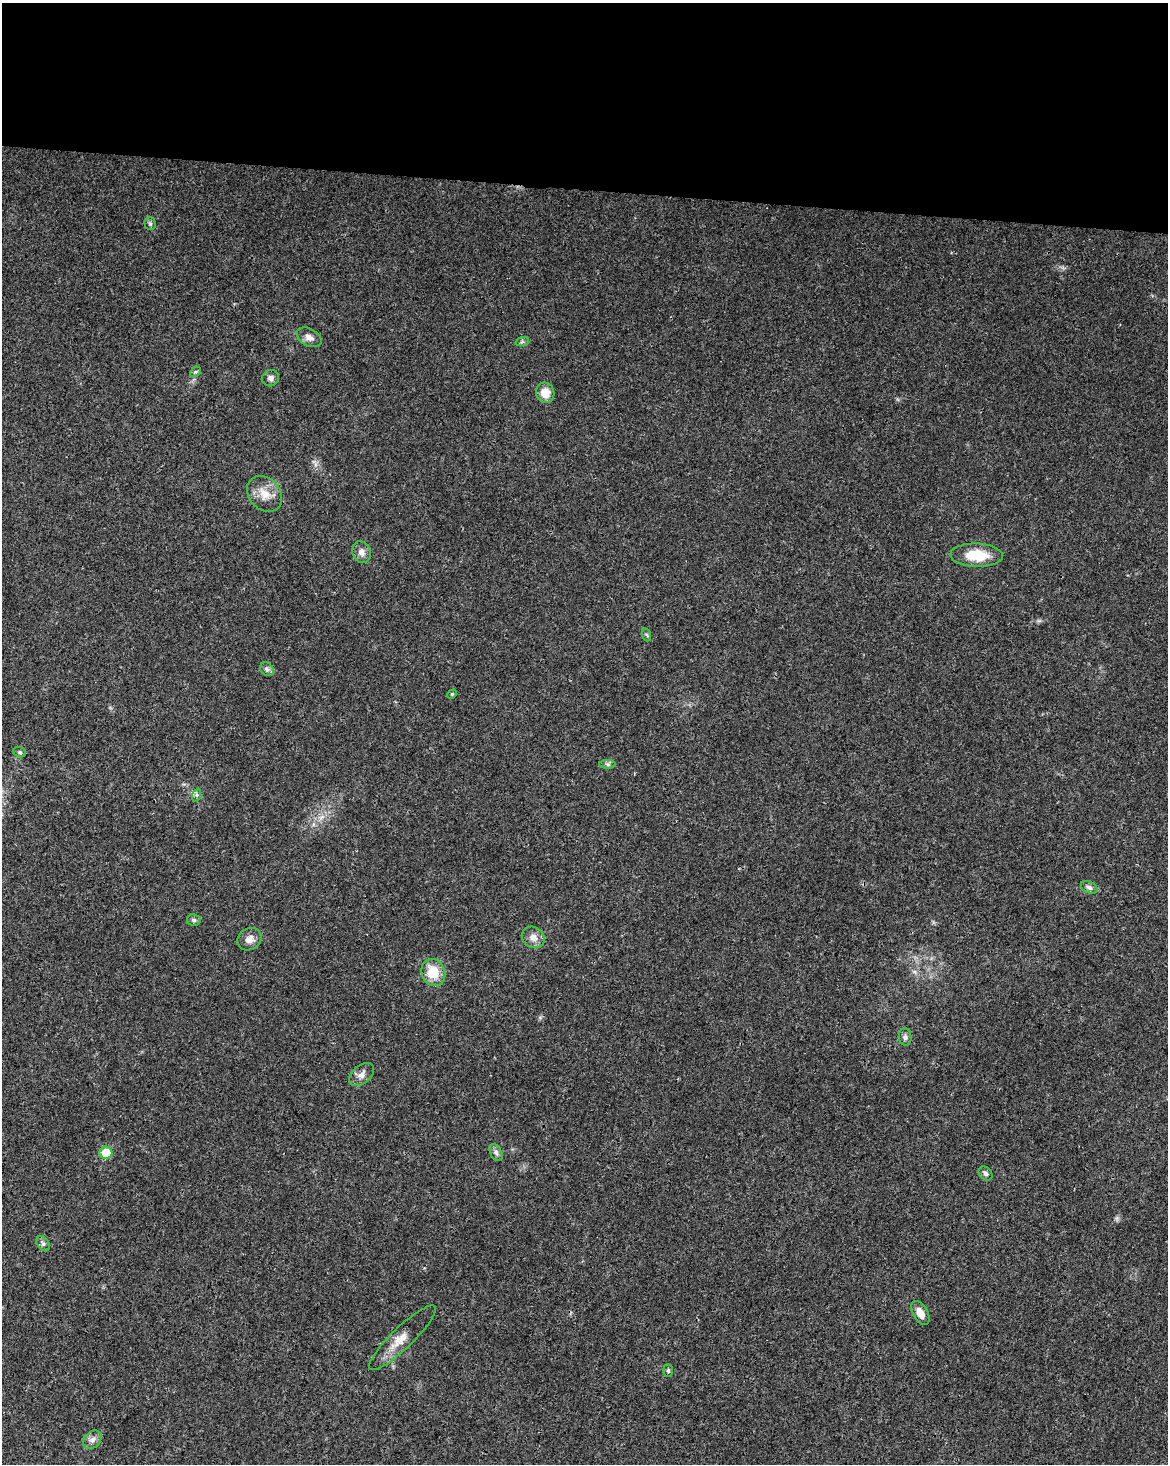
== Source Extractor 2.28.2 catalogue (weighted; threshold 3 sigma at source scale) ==
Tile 3 of 4 x 3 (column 3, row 1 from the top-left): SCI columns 2341-3506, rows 3210-4671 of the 4672 x 4898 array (HDU 1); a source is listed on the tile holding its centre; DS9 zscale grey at full resolution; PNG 1170 x 1466 px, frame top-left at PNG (2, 3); each listed source drawn as its Kron ellipse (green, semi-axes under 4 px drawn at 4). Shown black and unused: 13% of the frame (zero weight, under 3 of 4 exposures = <1% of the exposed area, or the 3 px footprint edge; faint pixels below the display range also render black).
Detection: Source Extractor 2.28.2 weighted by HDU 2 'WHT'; one run over the whole footprint, this tile lists its part. Background 0.0187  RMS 0.0031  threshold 0.0138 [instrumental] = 3 sigma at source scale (4.5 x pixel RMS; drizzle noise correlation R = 1.50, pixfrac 1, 0.0396/0.0396 arcsec/px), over >= 5 px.
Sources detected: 30; all 30 listed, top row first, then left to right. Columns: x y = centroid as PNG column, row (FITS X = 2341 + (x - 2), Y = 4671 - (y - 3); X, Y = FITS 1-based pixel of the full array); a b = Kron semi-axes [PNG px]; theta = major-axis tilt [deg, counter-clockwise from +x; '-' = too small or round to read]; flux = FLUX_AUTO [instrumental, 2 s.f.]
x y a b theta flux
150 224 6 5 - 0.53
309 337 13 8 -29 2.1
522 342 7 4 19 0.52
195 372 6 4 43 0.48
271 378 9 8 - 1.3
545 393 10 9 - 3.9
264 494 20 15 -48 4.5
362 552 11 9 -69 1.8
977 555 26 11 -2 8.5
647 635 7 4 -70 0.43
267 669 7 6 - 0.85
452 694 5 4 - 0.34
20 752 6 5 - 0.52
608 764 8 4 0 0.65
197 795 7 4 71 0.53
1089 887 9 6 -26 0.91
194 920 7 6 - 0.74
533 937 12 10 -35 2.5
249 939 12 10 35 2.2
433 972 14 11 -68 7.3
905 1037 8 6 -85 0.95
361 1075 14 9 39 2
496 1152 9 5 -63 0.92
106 1153 6 6 - 9.2
985 1173 8 6 -46 0.85
43 1244 8 5 -54 0.79
920 1313 13 7 -61 2.6
402 1338 45 10 44 5.4
668 1371 6 5 - 0.55
92 1440 10 8 44 1.5